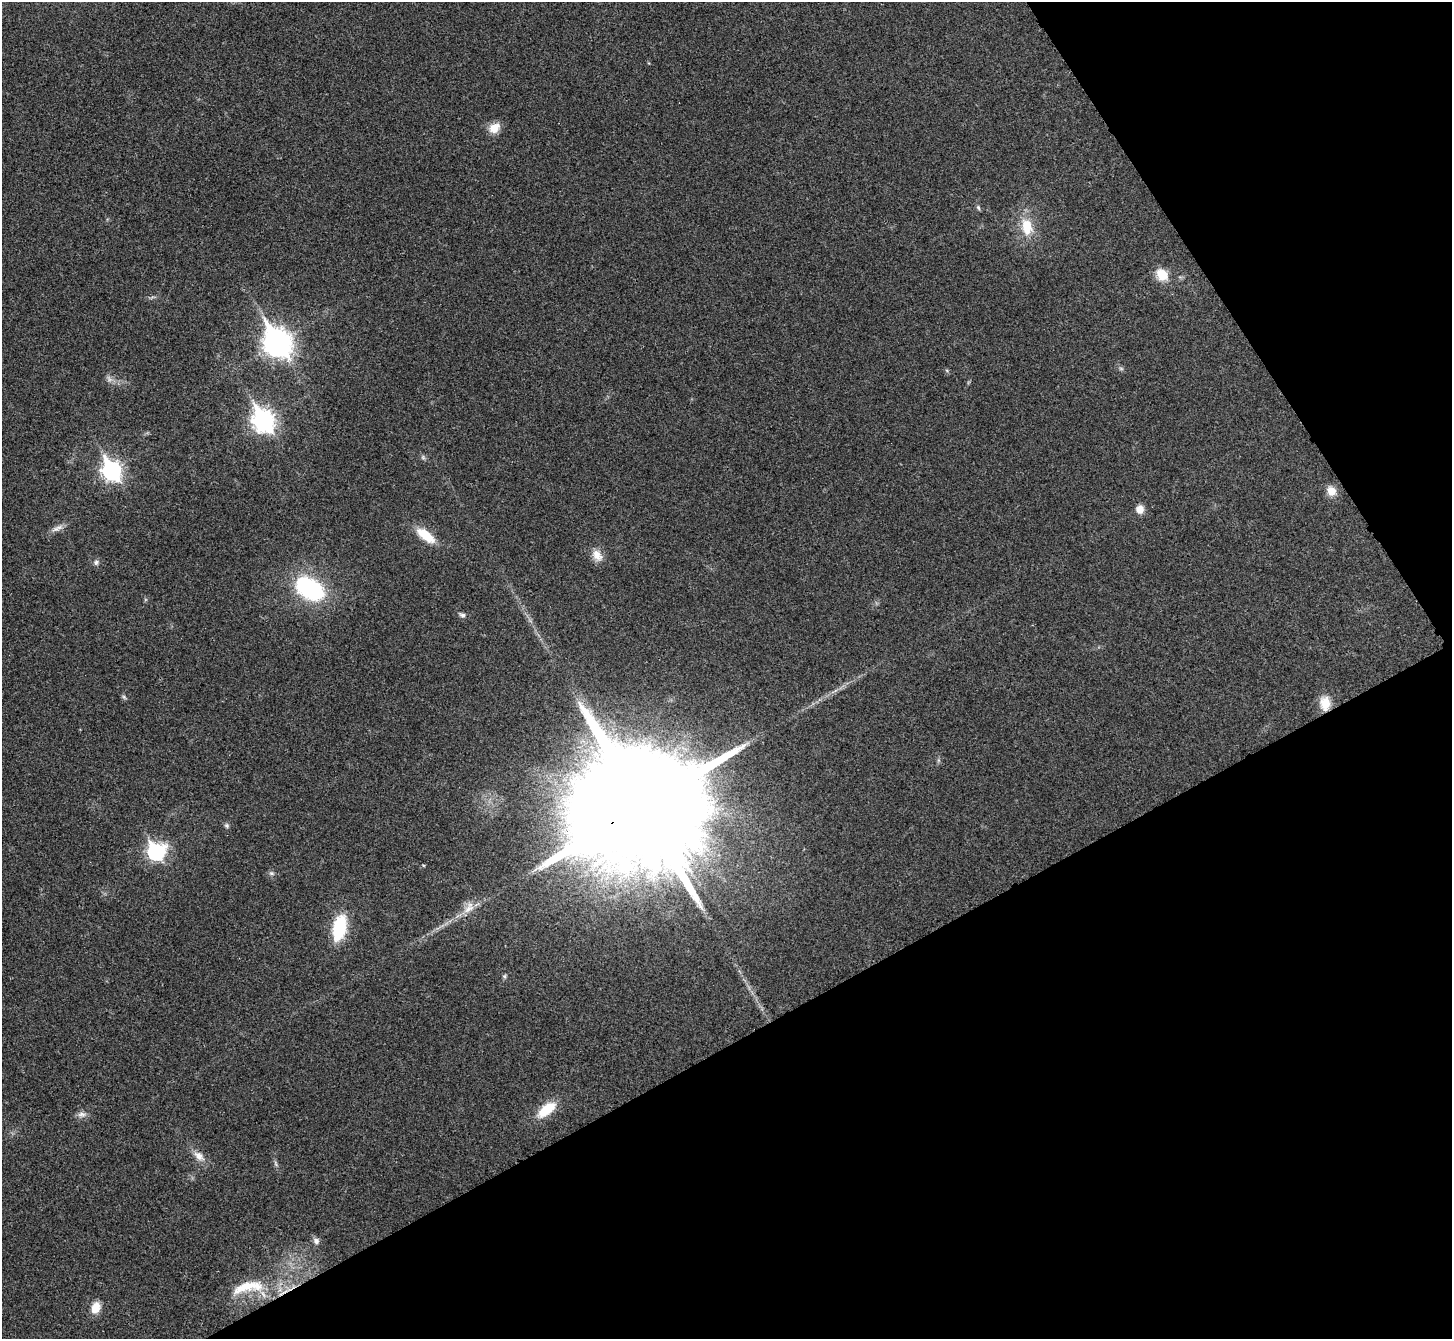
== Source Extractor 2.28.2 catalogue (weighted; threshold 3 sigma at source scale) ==
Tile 12 of 4 x 4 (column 4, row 3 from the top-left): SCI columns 4356-5805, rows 1499-2835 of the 5814 x 5806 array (HDU 1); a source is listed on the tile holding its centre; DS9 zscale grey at full resolution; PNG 1454 x 1341 px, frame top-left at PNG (2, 2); no overlay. Shown black and unused: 30% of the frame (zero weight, under 3 of 4 exposures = <1% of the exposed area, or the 3 px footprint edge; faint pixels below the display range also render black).
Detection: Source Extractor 2.28.2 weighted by HDU 2 'WHT'; one run over the whole footprint, this tile lists its part. Background 0.0679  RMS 0.007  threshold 0.0314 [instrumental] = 3 sigma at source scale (4.5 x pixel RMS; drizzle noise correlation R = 1.50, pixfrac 1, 0.05/0.05 arcsec/px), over >= 5 px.
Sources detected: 36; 3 too faint to see at this stretch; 1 inside a brighter object's white glare — not listed; the other 32 listed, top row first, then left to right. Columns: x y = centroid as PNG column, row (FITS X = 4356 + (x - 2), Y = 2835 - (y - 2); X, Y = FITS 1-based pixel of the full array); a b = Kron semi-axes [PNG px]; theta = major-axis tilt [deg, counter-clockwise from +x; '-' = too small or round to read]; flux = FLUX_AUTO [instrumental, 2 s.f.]
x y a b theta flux
494 128 14 11 37 8.2
978 208 7 5 -69 1.2
1027 227 23 15 -79 18
1162 275 9 8 - 19
277 343 12 9 -57 760
263 421 10 8 -59 400
112 470 9 7 -59 270
1331 491 11 9 -55 7.5
1140 509 9 8 - 6
57 528 19 6 24 4
426 535 19 9 -37 20
597 555 17 11 -58 7.1
96 562 7 7 - 1.9
309 589 28 19 -32 77
462 615 8 5 -16 1.9
124 697 7 4 -71 1.2
1325 703 18 12 -88 11
641 806 42 29 27 46000
227 825 6 6 - 1.4
156 852 8 8 - 150
423 865 5 3 - 0.58
272 873 8 5 -19 1.5
468 909 18 10 35 8.4
339 928 19 9 78 51
504 976 6 5 - 1.2
546 1109 25 11 39 19
82 1114 13 7 -2 3.3
199 1156 17 10 -42 6.4
276 1164 9 3 -71 1.4
316 1241 8 7 - 3
248 1287 53 15 12 28
96 1307 13 10 65 8.9
Overlapping masked pixels (flux is a lower limit): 2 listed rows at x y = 1325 703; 641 806